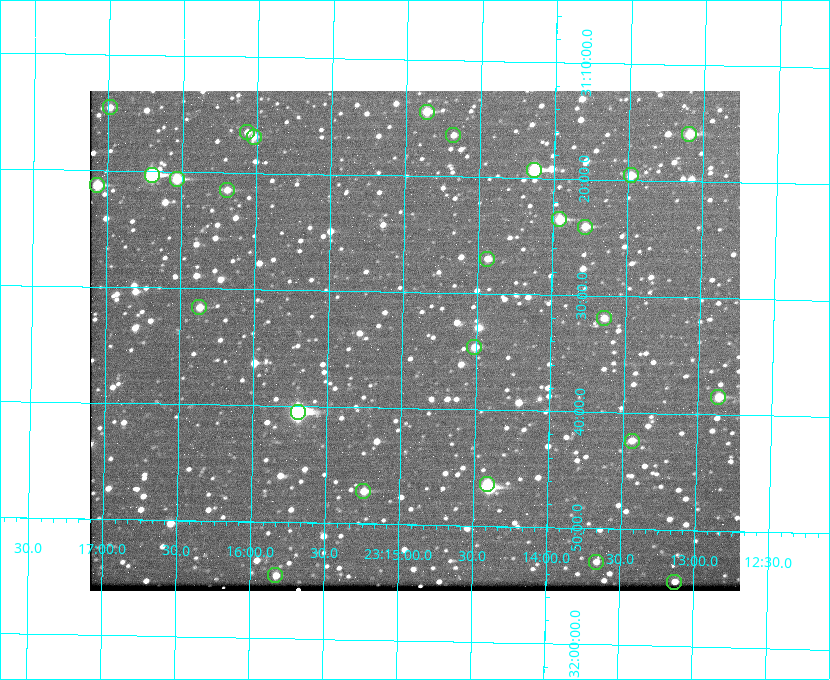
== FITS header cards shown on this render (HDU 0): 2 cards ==
NAXIS1  =                  650 / Width of table row in bytes
NAXIS2  =                  500 / Number of rows in table

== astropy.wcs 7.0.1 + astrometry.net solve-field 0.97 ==
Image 650 x 500 px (HDU 0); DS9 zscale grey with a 90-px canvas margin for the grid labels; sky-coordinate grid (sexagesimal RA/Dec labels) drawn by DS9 from the SOLVED WCS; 26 Tycho-2 reference stars matched to detected sources circled (green)
Header WCS: none
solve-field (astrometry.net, Tycho-2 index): SOLVED blind (the file carries no WCS)
Solved WCS: RA---TAN-SIP/DEC--TAN-SIP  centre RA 23:14:55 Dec +31:34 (348.73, +31.57 deg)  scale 5.17 arcsec/px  FOV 56.0' x 43.0'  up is +179 deg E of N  parity flipped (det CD > 0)
(file carries no celestial WCS; the grid is the blind solution)
Tycho-2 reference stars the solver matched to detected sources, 26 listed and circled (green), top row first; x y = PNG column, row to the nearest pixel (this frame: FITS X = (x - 90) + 1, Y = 500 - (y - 91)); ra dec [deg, ICRS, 3 dp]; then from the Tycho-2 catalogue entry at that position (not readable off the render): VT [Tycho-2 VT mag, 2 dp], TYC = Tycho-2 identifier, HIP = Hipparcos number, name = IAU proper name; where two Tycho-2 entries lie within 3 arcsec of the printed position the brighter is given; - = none
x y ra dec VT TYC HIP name
110 107 349.247 +31.243 11.65 2752-184-1 - -
427 112 348.716 +31.241 10.71 2751-1879-1 - -
247 132 349.017 +31.275 11.37 2752-138-1 - -
689 134 348.274 +31.265 10.04 2751-1349-1 - -
453 135 348.670 +31.274 11.52 2751-699-1 - -
254 137 349.005 +31.281 11.69 2752-129-1 - -
534 170 348.533 +31.321 8.95 2751-241-1 - -
152 175 349.176 +31.338 8.87 2752-38-1 - -
631 175 348.371 +31.327 10.64 2751-1121-1 - -
177 179 349.134 +31.344 10.32 2752-30-1 - -
97 185 349.268 +31.354 10.15 2752-13-1 - -
227 190 349.049 +31.358 11.45 2752-14-1 - -
559 219 348.489 +31.392 10.19 2751-871-1 - -
585 227 348.446 +31.401 10.83 2751-661-1 - -
487 259 348.609 +31.450 11.66 2751-603-1 - -
199 307 349.092 +31.527 11.51 2752-227-1 - -
604 318 348.411 +31.532 11.57 2751-1753-1 - -
474 347 348.628 +31.577 11.53 2751-2055-1 - -
718 397 348.216 +31.641 10.50 2751-2059-1 - -
298 412 348.924 +31.676 7.66 2752-472-1 114838 -
632 441 348.359 +31.706 12.06 2751-1215-1 - -
487 484 348.603 +31.774 10.34 2751-877-1 - -
363 491 348.810 +31.787 10.96 2752-75-1 - -
596 562 348.416 +31.882 12.05 2755-227-1 - -
275 575 348.957 +31.910 11.45 2756-107-1 - -
674 582 348.282 +31.908 11.42 2755-221-1 - -